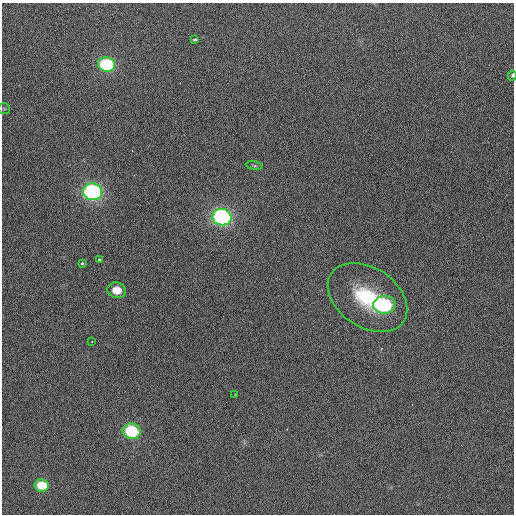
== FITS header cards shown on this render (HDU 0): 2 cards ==
NAXIS1  =                  512 / Axis length
NAXIS2  =                  512 / Axis length

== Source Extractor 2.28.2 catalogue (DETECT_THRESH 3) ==
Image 512 x 512 px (HDU 0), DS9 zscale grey, 1 PNG px = 1 image px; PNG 516 x 516 px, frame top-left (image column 1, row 512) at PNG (2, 3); each listed source drawn as its Kron ellipse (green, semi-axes under 4 px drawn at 4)
Background 418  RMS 1.9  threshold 5.61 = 3 sigma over >= 5 px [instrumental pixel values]
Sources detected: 16; all 16 listed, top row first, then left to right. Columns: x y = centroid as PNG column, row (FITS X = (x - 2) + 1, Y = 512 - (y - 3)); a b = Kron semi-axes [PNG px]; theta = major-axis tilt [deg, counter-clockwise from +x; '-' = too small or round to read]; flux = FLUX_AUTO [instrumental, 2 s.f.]
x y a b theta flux
194 39 4 3 - 530
107 64 8 7 - 10000
512 75 5 4 - 160
4 109 6 5 - 220
254 166 8 4 -9 260
92 192 10 8 -13 24000
222 217 9 8 - 26000
99 260 3 3 - 280
82 263 3 3 - 360
117 290 9 8 - 2100
368 297 43 29 -34 12000
384 305 11 9 5 13000
91 342 3 2 - 84
235 394 3 3 - 110
132 431 9 7 -17 8800
42 485 7 6 - 2600
At the frame edge (FLAGS 8, measured only in part): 1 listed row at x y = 512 75